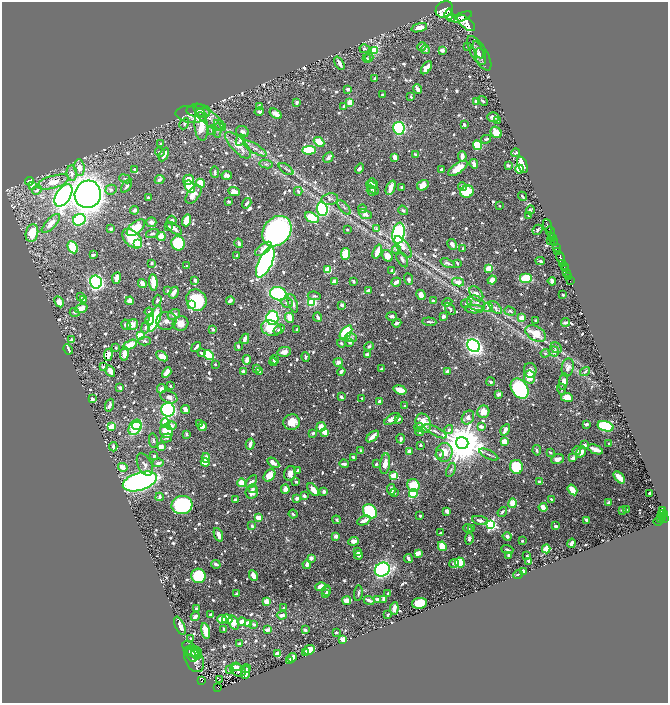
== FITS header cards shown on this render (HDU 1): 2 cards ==
NAXIS1  =                 1332
NAXIS2  =                 1401

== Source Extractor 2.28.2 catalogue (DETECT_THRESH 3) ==
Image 1332 x 1401 px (HDU 1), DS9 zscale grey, zoomed out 1/2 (1 PNG px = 2 x 2 image px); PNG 670 x 705 px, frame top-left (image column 1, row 1401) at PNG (2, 2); each listed source drawn as its Kron ellipse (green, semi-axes under 4 px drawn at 4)
Background 0.631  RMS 0.0098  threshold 0.0295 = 3 sigma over >= 5 px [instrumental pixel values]
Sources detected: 1020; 31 cannot appear on this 1/2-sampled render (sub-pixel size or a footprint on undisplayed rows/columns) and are neither listed nor drawn; of the other 989, the 500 brightest by FLUX_AUTO listed and drawn (489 fainter detections omitted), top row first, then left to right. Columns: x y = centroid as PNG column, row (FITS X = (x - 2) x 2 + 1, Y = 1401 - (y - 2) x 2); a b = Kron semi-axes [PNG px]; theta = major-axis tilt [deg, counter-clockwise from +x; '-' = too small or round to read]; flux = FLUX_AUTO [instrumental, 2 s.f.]
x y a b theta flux
444 9 9 7 39 9600
449 14 6 3 84 3700
451 17 3 2 - 2400
462 17 11 4 20 4200
466 23 11 5 -41 4900
419 28 8 3 17 23
422 46 5 3 - 7.6
467 47 3 3 - 3.1
365 49 5 3 - 4.3
425 49 4 4 - 4.9
375 50 3 3 - 130
442 50 4 3 - 7.3
478 50 9 2 -64 3.4
479 53 19 7 -59 15
481 56 8 5 -76 6.2
369 57 4 4 - 3.2
367 58 4 3 - 3.4
339 63 7 3 -62 14
426 68 7 3 54 24
375 78 3 2 - 8.4
348 89 3 3 - 8.8
417 89 5 2 - 15
383 95 3 3 - 7.1
411 97 3 3 - 3.1
477 101 4 3 - 22
483 101 6 3 -40 3.4
297 102 4 3 - 6.4
350 102 3 3 - 29
259 106 3 3 - 7.1
343 106 4 3 - 3.1
198 111 12 6 -1 8.9
259 112 5 3 - 6
202 113 7 5 7 6.9
191 114 15 8 -6 17
276 114 7 4 -33 14
209 117 19 7 -41 19
493 117 6 5 - 7.9
497 120 3 3 - 3.1
184 124 6 4 61 3.6
220 125 7 3 -35 4.2
464 125 4 3 - 3.4
201 126 14 6 -84 55
399 128 6 5 - 290
212 130 5 4 - 3.3
217 130 7 4 87 4.2
242 132 6 5 - 7.6
496 132 6 5 - 30
486 139 5 3 - 4.2
240 140 6 4 62 8.9
319 142 6 4 -41 52
161 144 3 3 - 3.3
238 145 17 7 -46 27
477 145 5 4 - 90
255 148 13 4 -32 7.5
309 150 7 4 2 110
160 152 5 3 - 3.8
516 153 4 3 - 3.2
416 154 4 3 - 4.4
164 155 7 3 61 19
462 156 5 3 - 16
394 157 3 3 - 7.7
328 158 6 4 46 5.4
266 164 6 4 -11 3.7
474 164 5 4 - 9.4
508 165 3 2 - 5.3
522 165 9 4 -71 33
79 168 8 5 -83 14
359 168 5 3 - 4.8
458 168 11 5 35 37
134 169 3 3 - 3.2
286 169 8 3 -36 3.9
441 169 3 2 - 3.6
520 169 4 4 - 54
215 172 5 3 - 3.6
72 173 8 5 -85 8.9
227 176 5 4 - 9.1
125 179 6 3 -22 3.7
159 180 5 3 - 6.4
188 180 5 5 - 25
29 181 4 4 - 9.5
53 182 16 6 15 28
200 183 4 3 - 52
373 184 5 4 - 9
32 185 4 3 - 9.3
423 185 6 5 - 32
127 186 7 3 55 6
190 187 6 4 -55 65
401 187 3 2 - 3.1
462 187 4 3 - 6.4
373 188 8 4 -51 6
391 188 8 3 69 25
37 190 5 3 - 4.8
111 190 6 5 - 4.6
371 190 5 4 - 3
298 191 4 3 - 3.1
234 192 6 4 -23 18
467 192 7 6 - 58
88 194 14 13 - 1800
63 195 12 7 58 760
193 195 10 6 53 19
522 196 5 2 - 3.1
148 198 2 2 - 5.3
330 199 8 6 9 6.3
229 201 3 3 - 3.5
247 203 5 3 - 5.2
500 206 2 2 - 3.2
344 207 8 2 -48 3.5
322 209 7 5 -85 300
362 209 4 4 - 3.8
134 210 4 3 - 5
403 210 5 4 - 4.6
530 210 4 4 - 4.2
365 214 7 4 -23 12
529 215 4 3 - 4.8
312 218 7 4 -28 60
79 220 6 5 - 180
172 220 5 3 - 4.5
186 220 6 4 72 23
151 222 5 5 - 7.9
51 223 12 5 47 17
548 226 7 2 -70 1200
169 227 3 3 - 2.9
136 228 11 5 40 59
174 228 9 4 -37 10
111 229 3 3 - 3.9
376 229 4 4 - 3.1
347 230 2 2 - 3.2
538 230 5 3 - 3.5
277 231 16 13 50 620
550 232 5 2 - 1200
32 233 9 6 77 47
152 233 6 3 19 5.1
398 233 11 6 80 270
161 237 4 3 - 39
552 237 3 2 - 170
132 239 12 7 -44 87
554 240 2 2 - 120
551 241 2 1 - 66
178 243 7 6 - 95
239 243 5 3 - 6.3
555 243 3 2 - 600
138 244 3 3 - 110
452 244 6 3 -61 8.7
73 247 6 5 - 48
403 247 13 5 -55 14
557 247 3 2 - 340
263 249 10 4 38 20
463 249 3 2 - 4.1
396 250 4 4 - 4.4
377 252 7 3 68 25
558 252 4 3 - 610
345 254 6 4 82 47
93 255 3 2 - 4.3
237 255 4 2 - 4
387 256 6 4 -55 17
560 258 6 2 -76 2100
402 259 9 5 -59 7.8
540 261 5 3 - 4.1
265 262 16 6 65 1000
152 263 2 2 - 5.4
447 263 7 3 -22 4.7
457 263 3 2 - 3
563 263 3 2 - 580
187 266 3 2 - 3.5
564 267 3 2 - 630
489 269 4 3 - 31
565 269 2 1 - 310
328 270 4 4 - 33
392 270 4 3 - 5.5
567 272 3 2 - 190
568 276 2 1 - 160
116 278 6 3 81 25
526 278 6 5 - 57
408 279 6 4 -69 5.9
195 280 4 3 - 5.2
492 280 4 3 - 15
335 281 4 3 - 21
354 281 3 2 - 4
552 281 4 3 - 13
570 281 2 1 - 38
96 282 6 6 - 610
153 282 8 3 -85 43
396 282 5 3 - 13
458 282 6 4 -12 14
142 283 4 3 - 13
168 291 4 3 - 3.2
368 291 4 3 - 4.8
174 293 6 3 59 17
278 294 8 6 -14 150
476 294 8 5 -50 12
421 295 5 4 - 14
563 295 2 2 - 6
314 296 6 3 -8 3.3
81 297 4 3 - 4.6
84 300 3 3 - 4.9
196 300 11 9 -56 110
130 301 4 4 - 15
157 301 6 3 72 3.3
230 301 4 3 - 7.5
433 301 2 2 - 2.9
59 302 6 4 -61 13
312 302 4 4 - 70
447 302 5 3 - 4.3
287 303 6 4 -6 6.3
293 303 10 4 -71 9.7
466 303 5 3 - 3.8
476 303 9 7 -30 10
192 305 3 3 - 97
342 305 3 2 - 9.9
488 307 5 4 - 7.2
81 308 6 4 21 24
495 308 8 4 -44 6.1
450 309 7 3 -56 4.5
474 309 9 3 -2 18
510 311 6 4 -19 3.6
75 312 5 3 - 3.1
149 312 4 3 - 7.8
174 314 6 5 - 12
391 316 5 3 - 6.3
443 316 4 3 - 5.3
318 317 4 2 - 5.9
155 318 14 5 71 130
272 318 7 6 - 150
290 318 5 3 - 27
522 318 4 3 - 19
150 320 5 3 - 22
536 320 3 2 - 3.3
166 321 10 9 - 15
429 322 7 2 -4 3.8
566 322 4 2 - 6.9
181 323 8 7 - 22
397 323 4 2 - 6.5
126 325 5 4 - 7.5
132 325 6 5 - 16
145 327 6 4 78 4.4
271 328 10 7 -17 51
213 329 3 3 - 3.2
279 329 6 3 35 5.7
297 329 3 2 - 3.6
346 332 8 4 50 150
536 334 11 7 -29 39
140 336 3 3 - 90
351 337 6 4 -22 4.6
72 339 4 3 - 6.5
245 339 5 3 - 18
145 341 6 3 -1 3.6
350 342 4 4 - 4.4
341 343 4 3 - 3.3
130 345 7 4 25 27
238 346 3 2 - 6
369 346 4 3 - 4.4
473 346 7 5 -47 640
196 347 5 2 - 6.1
116 348 2 2 - 3.1
556 348 6 5 - 5.1
68 349 5 2 - 8.2
554 351 5 5 - 9.1
284 352 7 5 11 13
201 353 3 2 - 5.6
545 353 4 3 - 3.2
124 354 7 4 84 17
108 355 6 3 83 4
209 355 5 3 - 130
367 355 4 3 - 6.6
162 356 6 4 -31 21
306 357 5 3 - 4
247 360 5 3 - 13
274 360 4 3 - 6.5
273 362 4 3 - 5.3
338 362 5 4 - 6.9
215 364 2 2 - 5.2
103 367 3 2 - 7
256 368 3 3 - 7.7
568 368 9 6 81 9.7
381 369 3 2 - 5.4
530 370 7 6 - 9.8
110 371 6 3 -59 23
260 371 4 3 - 3.2
341 371 4 3 - 5.8
448 371 3 3 - 8.6
244 372 3 3 - 12
585 372 5 3 - 3.5
167 373 5 3 - 31
530 377 6 5 - 38
491 382 4 3 - 3.8
564 382 8 4 82 13
170 386 2 2 - 3.8
120 388 3 2 - 7.7
161 389 5 3 - 11
520 389 11 8 -55 230
561 389 6 3 -75 3.2
400 390 7 4 -18 26
499 394 4 2 - 8.2
169 397 9 6 -21 9.4
341 397 4 3 - 5.5
567 397 6 4 -9 24
362 398 2 2 - 3.1
92 399 3 2 - 9.4
379 402 3 3 - 11
110 405 6 3 72 8.6
405 406 3 3 - 3.3
186 409 5 3 - 14
168 410 7 6 - 640
483 412 6 6 - 19
468 417 7 5 57 12
392 419 9 3 35 16
398 419 4 2 - 10
292 422 8 8 - 30
165 423 5 4 - 54
200 423 3 2 - 2.9
423 423 10 7 -69 45
586 424 3 2 - 6.8
137 426 5 3 - 59
171 426 5 3 - 12
481 426 3 3 - 9.4
605 426 8 5 -15 210
112 427 4 3 - 31
135 427 8 5 61 160
202 427 4 3 - 18
321 427 5 4 - 22
419 427 4 3 - 2.9
449 430 4 4 - 6.6
505 430 6 3 58 11
167 431 7 6 - 42
435 431 12 3 -28 5.4
325 432 4 3 - 28
419 432 4 3 - 6.4
313 433 3 3 - 5.7
186 434 3 2 - 3.1
373 436 7 3 41 22
167 438 6 3 18 4.2
401 439 5 3 - 4
153 440 7 3 -81 4.6
504 441 3 2 - 59
462 443 6 6 - 8500
250 444 5 3 - 13
609 444 3 2 - 3.2
420 445 3 2 - 4.8
584 445 3 2 - 8.7
161 446 4 3 - 16
113 447 5 2 - 6.3
595 449 8 3 -22 27
361 450 4 3 - 3.5
537 450 5 3 - 4
577 451 4 4 - 7
409 452 3 3 - 19
444 452 9 8 - 29
581 452 6 4 55 14
550 453 4 2 - 3.7
489 454 10 3 -26 4.3
440 455 4 4 - 3.9
154 456 3 3 - 3.5
353 457 3 3 - 3.6
206 458 5 3 - 20
573 458 3 3 - 12
558 459 6 4 22 14
205 462 4 3 - 21
158 463 6 3 6 8.7
273 463 7 3 -33 16
344 464 4 2 - 6.8
376 464 2 2 - 4.1
385 464 10 5 83 18
145 465 12 7 -64 9.1
123 467 5 3 - 24
516 467 7 6 - 64
451 470 7 3 67 3.1
298 471 3 2 - 5.5
290 473 7 6 - 13
269 475 7 5 49 22
394 476 3 3 - 91
619 477 7 3 -48 41
140 481 17 9 17 690
251 482 7 4 59 11
296 482 4 3 - 3
539 482 2 2 - 11
242 483 4 3 - 47
413 485 6 6 - 49
253 489 4 3 - 5.3
285 489 5 4 - 14
391 489 5 3 - 9.5
313 490 7 3 -51 19
572 490 6 3 -56 29
324 491 4 3 - 5.7
252 492 7 6 - 13
394 492 3 3 - 3.5
413 493 4 4 - 64
649 493 2 2 - 4.2
304 496 3 3 - 6.6
159 497 4 3 - 6.9
297 498 3 3 - 8.8
236 499 3 2 - 6.7
551 499 4 3 - 3
513 503 5 4 - 44
609 503 2 2 - 22
182 505 10 9 - 220
543 507 4 3 - 23
626 510 2 2 - 4.4
370 511 8 6 -46 120
447 511 4 3 - 12
622 511 3 2 - 3.6
663 511 4 2 - 140
502 512 5 2 - 3.9
664 513 2 2 - 120
293 514 4 2 - 4.2
662 515 2 1 - 36
420 516 2 2 - 9.7
259 518 3 3 - 32
660 518 3 2 - 130
662 518 2 1 - 56
665 519 4 2 - 520
337 520 4 3 - 3.2
480 520 8 4 -9 7.8
587 520 3 3 - 15
364 521 7 3 24 17
658 521 4 2 - 64
491 525 4 4 - 420
252 526 3 2 - 5.8
555 526 3 2 - 13
468 528 4 3 - 3.5
472 528 4 3 - 3.5
441 533 3 2 - 3.6
218 535 7 3 -70 14
336 536 3 3 - 11
507 536 4 3 - 6.3
469 539 6 3 82 5.6
354 541 5 3 - 14
522 541 2 2 - 4.1
571 543 5 2 - 9.9
442 546 5 4 - 42
507 549 6 3 -17 4.1
546 549 4 3 - 35
358 552 3 3 - 7.9
418 553 3 3 - 26
359 555 4 3 - 5.6
509 555 4 3 - 6.4
527 556 3 2 - 3.1
311 558 3 3 - 9.3
408 559 5 2 - 7.6
529 561 3 2 - 9.3
460 562 5 5 - 83
454 563 5 3 - 4
216 564 4 3 - 8.2
307 564 4 3 - 11
382 570 8 6 34 450
524 571 3 2 - 8.5
518 574 5 2 - 4.6
253 575 6 3 -65 19
198 576 7 7 - 150
321 587 5 4 - 21
327 590 5 3 - 4.8
326 593 3 3 - 3.7
358 593 8 3 82 3.5
388 593 3 2 - 3.5
236 594 3 2 - 3.3
384 599 4 3 - 13
369 600 5 3 - 9.6
378 600 4 3 - 11
266 601 3 2 - 48
347 601 4 4 - 26
419 603 7 5 10 60
284 608 2 2 - 5
394 608 6 4 83 11
196 609 3 3 - 14
211 614 2 2 - 5.5
282 615 5 3 - 8.3
388 615 3 2 - 4.2
195 617 4 3 - 11
222 619 4 3 - 32
227 619 5 4 - 23
242 621 4 3 - 13
234 623 7 5 -67 23
248 623 3 3 - 36
254 624 3 3 - 4
180 626 10 4 -65 16
224 629 3 2 - 8.5
267 629 4 2 - 9.1
305 630 3 3 - 3.7
206 631 8 3 -77 34
336 632 3 2 - 5.6
191 639 3 2 - 3.2
343 639 3 3 - 23
239 644 2 2 - 4.1
191 649 10 5 -41 7
309 650 5 4 - 20
191 652 8 3 -24 3
305 652 2 2 - 17
196 653 6 5 - 14
278 654 4 3 - 20
192 655 7 4 -58 3.3
292 658 5 3 - 13
194 659 14 9 -64 12
290 661 3 2 - 11
236 667 5 4 - 11
246 669 4 4 - 3.5
230 670 2 2 - 13
238 670 8 6 -29 6.3
246 672 6 4 87 13
202 680 4 3 - 130
219 680 3 1 - 4.9
218 688 4 3 - 110
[489 fainter detections neither listed nor drawn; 31 sub-pixel or undisplayed-footprint detections neither listed nor drawn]